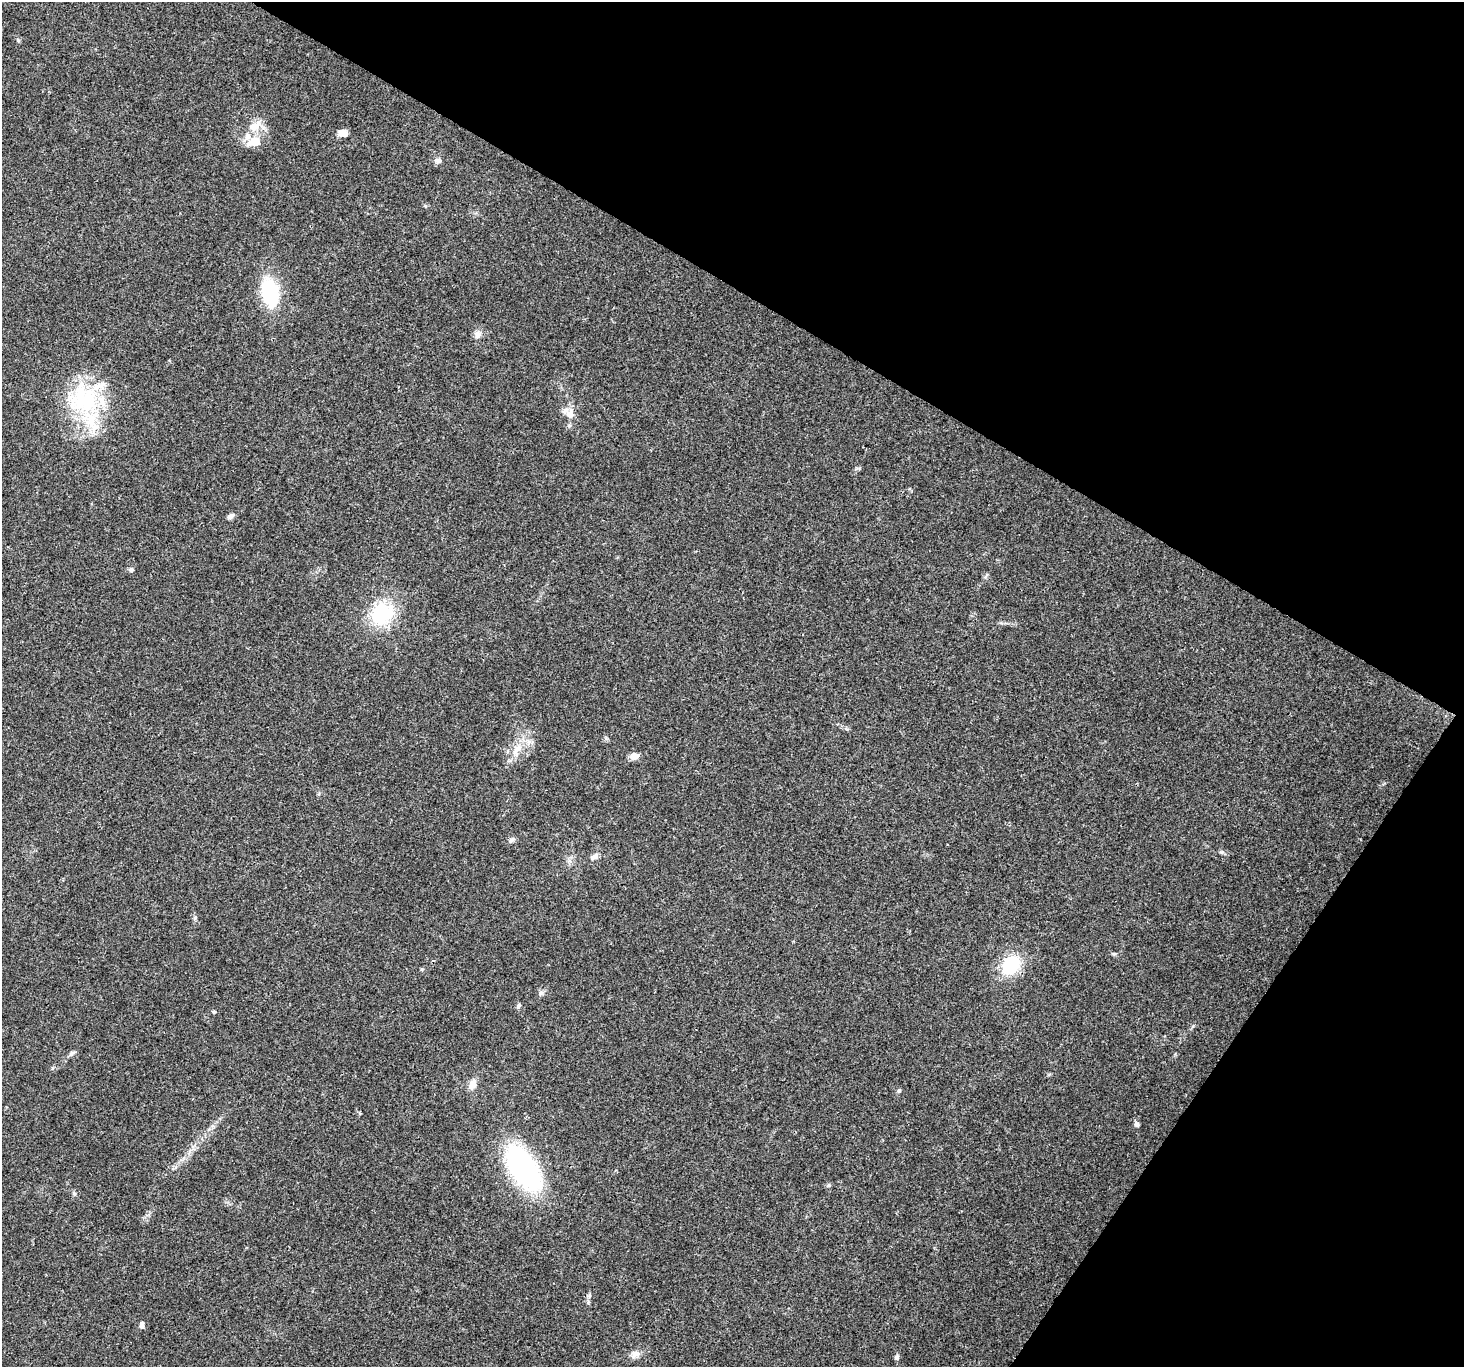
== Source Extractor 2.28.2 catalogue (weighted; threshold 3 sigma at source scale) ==
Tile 8 of 4 x 4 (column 4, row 2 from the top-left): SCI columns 4422-5883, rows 2970-4334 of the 5924 x 6005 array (HDU 1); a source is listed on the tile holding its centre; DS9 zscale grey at full resolution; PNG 1466 x 1369 px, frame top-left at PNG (2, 2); no overlay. Shown black and unused: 29% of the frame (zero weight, under 3 of 4 exposures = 5% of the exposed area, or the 3 px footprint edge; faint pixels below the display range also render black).
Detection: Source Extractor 2.28.2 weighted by HDU 2 'WHT'; one run over the whole footprint, this tile lists its part. Background 0.0555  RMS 0.0041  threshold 0.0184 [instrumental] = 3 sigma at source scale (4.5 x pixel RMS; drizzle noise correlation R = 1.50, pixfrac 1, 0.0396/0.0396 arcsec/px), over >= 5 px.
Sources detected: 34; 1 inside a brighter listed object's ellipse — not listed separately; the other 33 listed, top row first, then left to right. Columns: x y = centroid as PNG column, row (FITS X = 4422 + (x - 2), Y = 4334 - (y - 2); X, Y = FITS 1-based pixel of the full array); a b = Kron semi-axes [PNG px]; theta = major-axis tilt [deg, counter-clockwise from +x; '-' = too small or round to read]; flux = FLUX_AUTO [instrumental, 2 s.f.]
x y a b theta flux
18 40 6 5 - 0.61
254 126 21 11 33 6.2
342 133 12 8 -8 2.7
254 142 18 12 18 7.2
438 161 8 6 -4 1.4
270 292 26 16 -74 28
477 334 10 8 -55 1.8
84 399 49 41 -38 41
570 414 15 12 84 4.2
231 516 10 6 29 1.4
131 570 7 6 - 0.99
382 613 28 23 30 24
517 749 18 10 54 5.8
634 756 8 6 14 3.8
511 840 9 6 46 1.2
1222 852 9 3 -5 0.74
594 857 10 6 37 1.9
195 918 5 5 - 0.56
1011 965 23 18 49 18
422 969 4 4 - 0.48
541 993 7 6 - 1
518 1006 7 5 65 0.92
214 1012 6 3 -18 0.44
72 1053 8 4 44 0.88
52 1068 6 4 71 0.48
472 1084 13 9 64 3
899 1091 6 4 50 0.7
1137 1124 7 6 - 0.92
523 1168 38 19 -58 95
74 1193 6 4 -46 0.64
142 1325 8 5 85 1.4
635 1354 13 9 36 2.5
897 1357 6 5 - 1
Unlisted compact peaks at least as high as the median listed source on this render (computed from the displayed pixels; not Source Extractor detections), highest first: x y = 829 1185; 1193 1026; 1114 954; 588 1303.